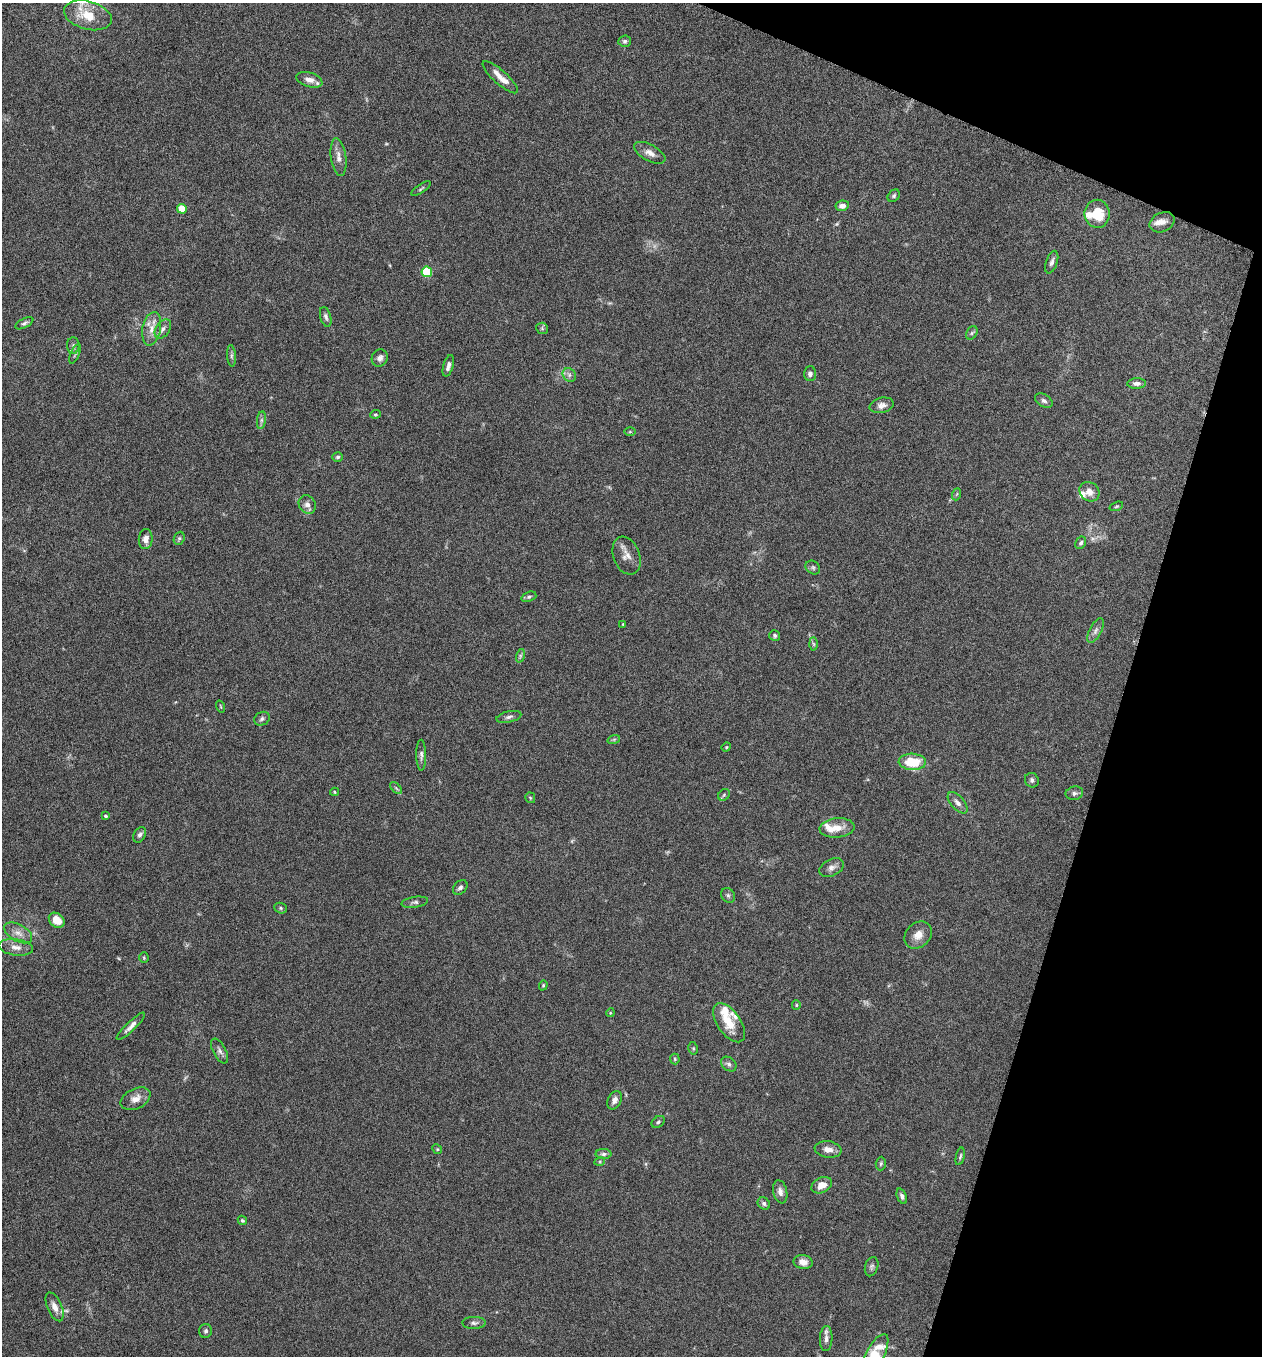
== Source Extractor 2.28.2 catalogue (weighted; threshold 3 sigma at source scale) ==
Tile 8 of 4 x 4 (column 4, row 2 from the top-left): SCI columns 3920-5179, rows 2721-4074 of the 5448 x 5438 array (HDU 1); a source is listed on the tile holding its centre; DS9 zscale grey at full resolution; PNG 1264 x 1358 px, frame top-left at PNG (2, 3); each listed source drawn as its Kron ellipse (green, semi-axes under 4 px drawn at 4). Shown black and unused: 15% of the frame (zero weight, under 5 of 9 exposures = <1% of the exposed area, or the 3 px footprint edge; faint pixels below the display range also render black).
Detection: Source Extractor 2.28.2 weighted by HDU 2 'WHT'; one run over the whole footprint, this tile lists its part. Background 0.0659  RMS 0.0032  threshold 0.0131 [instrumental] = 3 sigma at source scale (4.09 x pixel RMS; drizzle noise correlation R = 1.36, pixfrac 0.8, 0.05/0.05 arcsec/px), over >= 5 px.
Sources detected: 118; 2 too faint to see at this stretch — neither listed nor drawn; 10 inside a brighter listed object's ellipse — not listed separately; the other 106 listed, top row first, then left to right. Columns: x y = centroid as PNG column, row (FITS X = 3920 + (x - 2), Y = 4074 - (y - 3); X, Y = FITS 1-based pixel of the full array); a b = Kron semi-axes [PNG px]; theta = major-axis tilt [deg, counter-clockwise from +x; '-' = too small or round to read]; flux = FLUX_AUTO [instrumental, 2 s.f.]
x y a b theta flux
88 15 24 14 -15 7.6
625 41 6 5 - 0.65
500 77 23 6 -42 3.2
309 80 13 7 -17 2.1
650 153 17 8 -28 2.1
339 157 19 7 -82 2.1
421 189 11 3 35 0.46
894 196 7 5 47 0.54
842 206 7 5 11 1.8
182 209 5 4 - 6.9
1097 214 14 12 90 7
1162 222 13 9 25 1.8
1052 262 12 5 71 1.1
427 272 5 5 - 15
326 317 10 5 -74 0.86
24 323 10 4 28 0.71
542 328 6 5 - 0.47
152 329 17 9 78 3.2
163 329 11 7 56 1.3
972 333 7 5 59 0.54
73 345 8 6 -88 0.81
75 354 10 4 66 0.6
232 356 11 4 -86 0.67
380 358 9 8 - 1.2
448 366 11 5 74 1.3
810 374 7 6 - 0.96
569 375 7 6 - 0.9
1137 383 9 5 2 1.1
1044 401 9 6 -32 0.86
882 405 12 7 13 1.4
375 414 5 3 - 0.32
261 420 9 4 82 0.67
630 432 6 4 0 0.34
338 457 5 4 - 0.5
1089 492 11 9 -40 2.2
957 494 6 4 70 0.35
307 504 10 8 -57 1.5
1116 506 7 4 20 0.42
179 538 7 5 68 0.54
146 539 10 7 85 1.7
1081 543 6 5 - 0.56
627 556 20 13 -70 2.7
813 567 8 6 -38 0.62
529 597 7 5 21 0.59
623 624 4 3 - 0.27
1096 631 13 6 63 1.1
775 635 6 5 - 0.59
813 644 6 4 -88 0.47
520 656 7 4 72 0.56
221 706 6 3 -71 0.25
509 717 13 5 13 1
262 719 8 6 30 0.73
614 739 6 4 19 0.39
726 747 5 4 - 0.3
421 755 15 5 -89 1
912 762 13 8 -3 8.3
1032 780 7 6 - 0.78
396 788 7 4 -45 0.45
335 792 4 4 - 0.3
1074 793 9 6 11 0.92
724 795 6 5 - 0.46
530 798 5 5 - 0.36
958 803 13 6 -49 1.5
106 816 4 4 - 0.46
837 828 17 9 5 3.8
140 835 8 5 60 0.79
832 868 13 8 25 1.5
460 887 8 6 46 0.89
728 895 8 6 -55 0.65
415 902 13 5 8 0.88
281 908 6 5 - 0.49
57 920 9 6 -39 4
18 933 15 8 -29 2.3
918 935 15 12 45 3.1
16 947 17 8 -8 2.3
144 958 5 4 - 0.36
543 985 5 4 - 0.35
796 1005 5 4 - 0.32
610 1013 4 3 - 0.25
729 1023 22 11 -55 6.2
131 1026 19 4 44 1.6
693 1048 6 4 -78 0.39
220 1051 13 6 -62 1.2
675 1059 5 5 - 0.37
729 1064 8 6 -41 0.85
135 1099 16 10 27 2.6
614 1100 10 6 65 1.3
658 1122 7 5 38 0.59
437 1149 5 4 - 0.32
828 1149 13 8 -7 2
603 1154 8 5 1 0.77
960 1156 9 3 76 0.48
600 1161 5 3 - 0.28
881 1164 7 5 88 0.49
822 1185 11 7 24 2.8
780 1192 12 7 -78 1.4
902 1196 8 4 -69 0.8
764 1203 7 5 -41 0.74
242 1220 5 4 - 0.4
803 1262 9 7 -10 2.1
872 1267 10 6 73 0.8
55 1307 15 7 -66 2.2
474 1323 12 6 1 0.96
206 1331 7 6 - 0.69
826 1339 12 6 88 1.4
874 1356 24 9 63 15
Isophote crosses this tile's border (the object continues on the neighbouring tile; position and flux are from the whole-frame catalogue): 1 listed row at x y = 874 1356